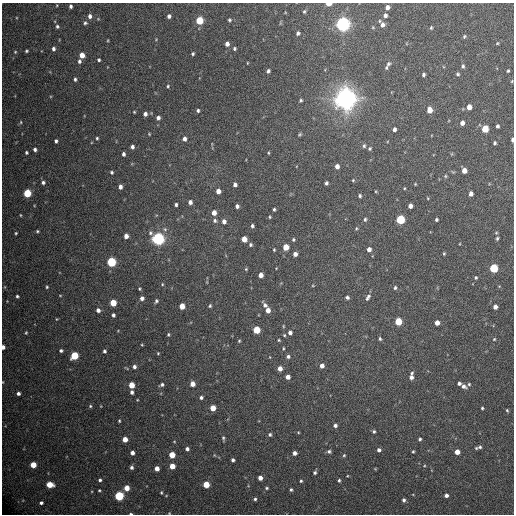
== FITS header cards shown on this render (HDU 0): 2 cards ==
NAXIS1  =                  512 / Axis length
NAXIS2  =                  512 / Axis length

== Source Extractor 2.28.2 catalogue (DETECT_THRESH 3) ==
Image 512 x 512 px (HDU 0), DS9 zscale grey, 1 PNG px = 1 image px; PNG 516 x 516 px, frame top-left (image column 1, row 512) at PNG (2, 3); no overlay
Background 469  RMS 21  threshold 63.3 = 3 sigma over >= 5 px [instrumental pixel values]
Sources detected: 223; all 223 listed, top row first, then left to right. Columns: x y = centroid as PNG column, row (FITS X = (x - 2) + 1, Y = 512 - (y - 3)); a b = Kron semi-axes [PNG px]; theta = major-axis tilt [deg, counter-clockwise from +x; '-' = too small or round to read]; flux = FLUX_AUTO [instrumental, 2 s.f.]
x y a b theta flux
329 4 4 3 - 1.6e+04
71 6 4 3 - 3.3e+03
387 7 4 4 - 5.9e+03
304 11 5 4 - 2.0e+03
385 15 4 4 - 4.4e+03
90 16 5 5 - 5.5e+03
169 16 4 4 - 3.9e+03
98 19 4 4 - 1.1e+03
199 20 5 5 - 5.4e+04
229 20 5 4 - 2.0e+03
85 23 5 4 - 2.6e+03
343 24 6 5 - 6.7e+05
382 25 6 5 - 6.4e+03
57 26 5 4 - 2.6e+03
431 28 4 3 - 1.7e+03
298 33 4 4 - 3.4e+03
464 36 5 4 - 2.0e+03
156 39 4 3 - 1.0e+03
108 40 4 2 - 1.2e+03
497 43 4 3 - 1.3e+03
227 44 4 4 - 7.2e+03
53 49 5 4 - 3.7e+03
234 49 4 3 - 2.3e+03
26 51 3 3 - 1.9e+03
15 52 4 4 - 1.5e+03
193 54 3 3 - 2.0e+03
82 55 5 4 - 1.3e+04
99 60 3 3 - 2.2e+03
79 61 5 4 - 3.4e+03
247 63 3 2 - 9.7e+02
388 64 6 5 - 2.9e+03
463 66 5 4 - 2.7e+03
386 68 5 4 - 2.1e+03
268 71 4 3 - 3.1e+03
508 71 3 3 - 1.8e+03
458 74 4 4 - 2.3e+03
424 75 4 3 - 2.7e+03
75 79 4 3 - 2.7e+03
512 81 4 3 - 1.3e+03
168 86 4 4 - 1.7e+03
346 99 8 8 - 1.6e+06
301 100 3 3 - 2.0e+03
469 107 5 4 - 1.1e+04
429 110 5 4 - 1.4e+04
198 111 4 3 - 2.6e+03
134 112 3 3 - 1.3e+03
145 114 4 4 - 4.5e+03
158 118 4 4 - 4.6e+03
21 122 5 3 - 1.6e+03
462 123 4 4 - 6.5e+03
497 126 4 3 - 2.7e+03
394 129 4 4 - 4.5e+03
485 129 5 4 - 3.9e+04
149 134 4 3 - 1.2e+03
300 134 5 4 - 1.8e+03
97 138 4 3 - 1.9e+03
184 139 5 4 - 5.3e+03
512 140 4 3 - 3.6e+03
56 141 4 3 - 3.0e+03
494 143 4 3 - 2.4e+03
364 146 6 5 - 2.7e+03
132 147 4 4 - 4.1e+03
370 148 5 5 - 2.4e+03
35 149 4 3 - 3.6e+03
26 152 3 3 - 2.1e+03
268 153 4 3 - 1.3e+03
123 154 4 3 - 3.8e+03
337 166 5 4 - 7.4e+03
464 171 4 4 - 1.2e+04
112 172 4 4 - 2.3e+03
453 172 6 4 -32 1.6e+03
445 176 5 4 - 1.7e+03
353 180 5 4 - 1.6e+03
43 182 5 4 - 3.2e+03
326 183 4 3 - 3.3e+03
415 184 3 3 - 1.2e+03
235 185 4 4 - 4.2e+03
120 187 4 4 - 6.3e+03
404 188 3 3 - 1.3e+03
218 191 5 4 - 8.5e+03
376 191 3 3 - 1.3e+03
27 193 5 5 - 6.3e+04
471 194 4 4 - 6.1e+03
360 196 5 4 - 2.6e+03
428 198 4 3 - 1.1e+03
190 202 4 4 - 5.1e+03
176 205 3 3 - 2.7e+03
237 206 4 4 - 4.2e+03
410 206 4 4 - 7.2e+03
274 209 3 3 - 2.1e+03
214 213 5 4 - 1.0e+04
20 215 3 2 - 1.1e+03
270 217 4 3 - 1.4e+03
365 219 5 5 - 3.0e+03
215 220 5 5 - 3.0e+03
400 220 5 5 - 9.7e+04
436 220 3 3 - 2.3e+03
224 221 5 5 - 5.7e+03
252 226 4 3 - 2.7e+03
356 228 5 4 - 1.8e+03
37 231 4 3 - 1.9e+03
16 233 3 3 - 1.4e+03
126 236 4 4 - 8.4e+03
497 238 5 4 - 2.4e+03
158 239 6 5 - 4.1e+05
244 239 5 4 - 1.7e+04
293 240 4 4 - 2.1e+03
250 245 4 4 - 2.4e+03
286 247 5 4 - 2.3e+04
369 249 5 4 - 7.2e+03
274 250 3 2 - 1.5e+03
295 254 4 4 - 7.0e+03
444 254 4 3 - 1.6e+03
111 262 5 5 - 1.3e+05
494 268 5 5 - 8.9e+04
246 269 4 4 - 1.5e+03
261 275 4 4 - 9.5e+03
476 278 4 4 - 2.0e+03
162 284 4 4 - 1.3e+03
313 286 4 3 - 1.0e+03
47 287 4 3 - 1.7e+03
395 288 4 3 - 2.5e+03
139 289 3 3 - 1.6e+03
60 295 4 3 - 1.1e+03
17 296 3 3 - 2.2e+03
347 297 4 4 - 3.4e+03
368 297 8 4 58 4.2e+03
142 298 4 4 - 5.6e+03
156 301 5 4 - 2.7e+03
113 303 5 4 - 3.6e+04
265 305 8 5 -55 5.5e+03
182 306 5 4 - 1.8e+04
210 306 4 4 - 2.0e+03
495 307 4 4 - 7.3e+03
98 310 5 4 - 5.5e+03
268 310 5 4 - 1.0e+04
113 315 4 3 - 3.4e+03
56 319 4 3 - 1.1e+03
398 321 5 5 - 4.3e+04
437 323 4 4 - 1.1e+04
283 326 5 3 - 1.4e+03
256 330 5 5 - 4.5e+04
290 332 5 4 - 4.6e+03
26 333 3 3 - 1.4e+03
168 334 4 3 - 1.7e+03
284 335 4 4 - 1.5e+03
380 339 5 3 - 2.0e+03
494 339 5 4 - 1.6e+03
279 340 3 3 - 1.5e+03
239 341 5 5 - 1.9e+03
142 345 3 2 - 1.1e+03
3 347 4 3 - 6.6e+03
283 348 4 3 - 1.4e+03
61 350 4 3 - 2.9e+03
104 351 4 4 - 2.6e+03
158 353 3 3 - 1.3e+03
74 356 5 5 - 6.7e+04
288 356 5 5 - 3.4e+03
322 366 4 4 - 7.4e+03
134 367 5 4 - 4.7e+03
280 368 4 4 - 9.0e+03
411 376 7 4 85 6.6e+03
288 377 4 4 - 8.1e+03
3 382 3 2 - 9.1e+02
459 383 4 3 - 3.4e+03
192 384 4 4 - 1.2e+04
469 384 4 4 - 1.6e+03
131 385 4 4 - 2.4e+04
162 385 5 4 - 3.1e+03
463 386 6 4 -28 4.9e+03
132 392 4 3 - 4.0e+03
18 393 4 4 - 4.2e+03
201 397 4 4 - 3.6e+03
90 406 4 4 - 1.9e+03
213 408 4 4 - 2.0e+04
482 408 3 3 - 1.9e+03
507 410 4 3 - 1.5e+03
119 421 4 3 - 1.6e+03
335 425 4 4 - 3.8e+03
374 431 4 4 - 2.5e+03
298 432 4 3 - 1.1e+03
270 434 5 5 - 2.7e+03
223 438 7 3 -82 2.5e+03
125 439 4 4 - 1.6e+04
420 439 4 3 - 2.3e+03
480 447 5 4 - 2.6e+03
476 448 3 3 - 1.5e+03
187 449 4 4 - 4.5e+03
379 450 4 4 - 4.1e+03
329 451 5 4 - 3.1e+03
413 451 3 2 - 1.6e+03
457 452 4 4 - 1.2e+04
132 453 4 4 - 6.8e+03
295 453 4 4 - 6.1e+03
172 455 4 4 - 3.1e+04
214 455 5 3 - 1.2e+03
344 455 4 3 - 1.6e+03
233 460 4 3 - 3.3e+03
33 465 4 4 - 2.6e+04
172 466 4 4 - 1.9e+04
424 466 4 2 - 1.0e+03
131 467 4 4 - 3.8e+03
157 468 4 4 - 1.2e+04
375 469 5 3 - 1.1e+03
315 472 4 4 - 2.8e+03
260 478 4 4 - 8.9e+03
100 480 4 3 - 2.9e+03
339 480 4 3 - 2.2e+03
301 481 4 4 - 2.0e+03
206 484 4 4 - 3.2e+04
50 485 5 4 - 3.3e+04
126 488 4 4 - 1.8e+04
267 488 4 3 - 2.1e+03
99 490 3 3 - 1.5e+03
291 490 3 3 - 2.4e+03
161 493 4 3 - 1.6e+03
446 495 4 3 - 5.3e+03
119 496 5 5 - 1.2e+05
255 499 3 3 - 2.5e+03
404 500 4 3 - 3.7e+03
41 503 4 3 - 3.5e+03
169 513 4 3 - 1.1e+03
131 514 4 2 - 2.3e+03
At the frame edge (FLAGS 8, measured only in part): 7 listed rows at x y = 329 4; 512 81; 512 140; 3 347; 3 382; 169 513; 131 514